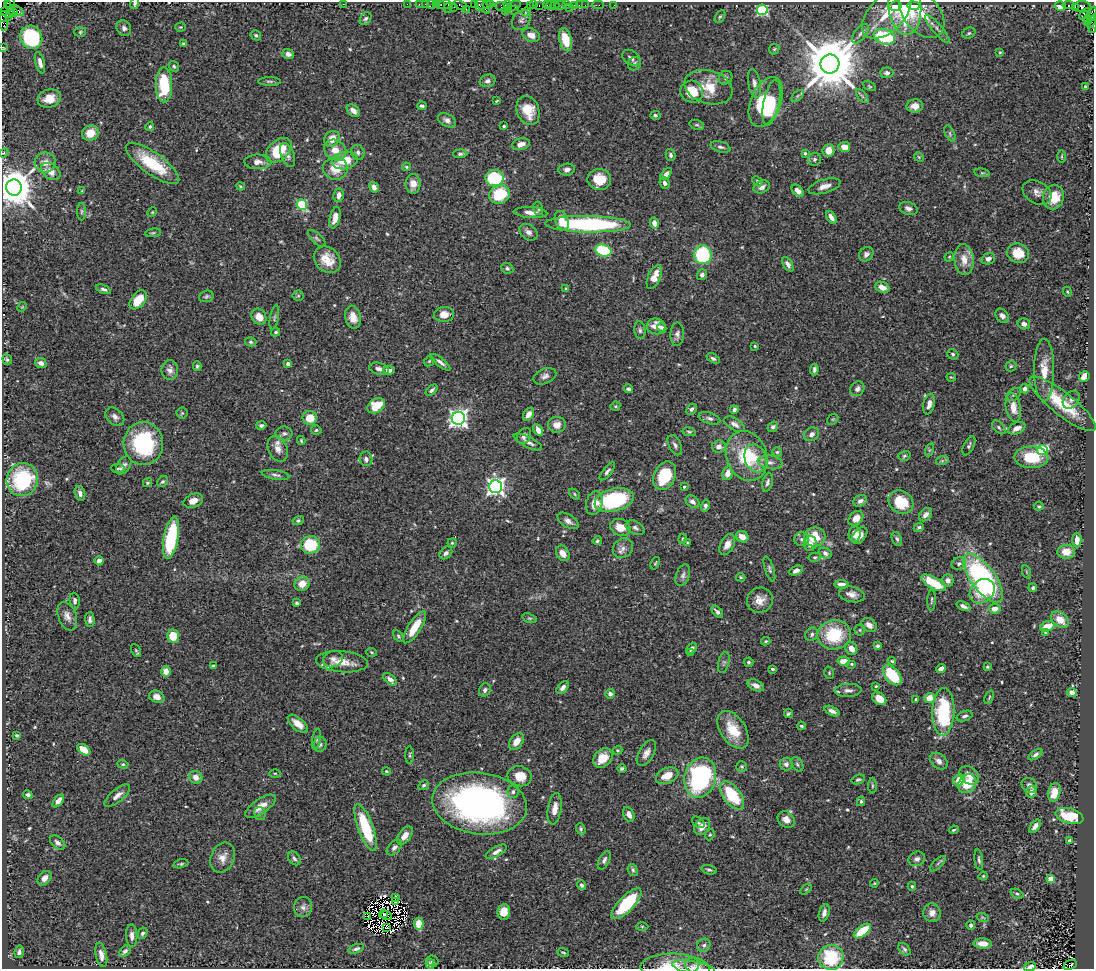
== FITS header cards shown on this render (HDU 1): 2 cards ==
NAXIS1  =                 1092
NAXIS2  =                  967

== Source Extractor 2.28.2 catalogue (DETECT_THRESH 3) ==
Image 1092 x 967 px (HDU 1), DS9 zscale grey, 1 PNG px = 1 image px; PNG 1096 x 971 px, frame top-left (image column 1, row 967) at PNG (2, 2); each listed source drawn as its Kron ellipse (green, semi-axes under 4 px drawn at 4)
Background 0.497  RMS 0.026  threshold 0.0786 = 3 sigma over >= 5 px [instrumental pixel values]
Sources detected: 561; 5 with non-positive FLUX_AUTO (blend fragments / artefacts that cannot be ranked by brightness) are neither listed nor drawn; of the other 556, the 500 brightest by FLUX_AUTO listed and drawn (56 fainter detections omitted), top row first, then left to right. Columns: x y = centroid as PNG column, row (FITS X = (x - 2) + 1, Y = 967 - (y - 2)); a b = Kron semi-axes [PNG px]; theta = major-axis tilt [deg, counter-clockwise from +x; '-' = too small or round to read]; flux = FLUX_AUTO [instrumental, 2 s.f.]
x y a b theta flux
7 3 3 2 - 22
135 4 6 4 77 3.3
343 4 2 2 - 20
407 4 2 2 - 14
419 4 2 2 - 22
425 4 2 2 - 20
432 4 5 2 - 39
436 4 2 2 - 20
441 4 3 2 - 34
487 4 4 3 - 49
490 4 3 2 - 54
444 5 7 3 6 96
460 5 7 3 -24 56
474 5 4 2 - 23
479 5 6 4 83 76
508 5 4 3 - 23
530 5 3 2 - 31
534 5 3 2 - 30
539 5 3 2 - 37
547 5 3 2 - 37
550 5 5 3 - 52
555 5 5 2 - 27
560 5 6 3 10 53
566 5 2 2 - 6.9
574 5 3 3 - 52
579 5 2 2 - 9
585 5 2 2 - 11
598 5 6 2 0 18
614 5 2 2 - 13
1069 5 6 3 -7 69
11 6 9 4 90 48
513 6 8 4 22 150
896 6 6 4 12 16
913 6 6 4 -4 18
1060 6 5 4 - 22
454 7 2 2 - 8.1
483 7 9 3 -48 130
502 7 7 3 -12 190
570 7 3 2 - 6.9
905 7 28 16 -85 120
1075 7 3 3 - 160
1083 7 8 5 -5 110
448 8 5 2 - 17
466 9 3 2 - 13
18 10 7 3 -33 57
514 10 5 3 - 14
762 10 5 5 - 220
505 11 2 2 - 67
4 12 3 2 - 12
10 12 6 3 77 510
526 12 5 2 - 2.1
14 13 3 3 - 220
887 14 30 17 45 62
922 14 28 18 -50 53
1085 14 7 3 42 340
1090 16 10 4 62 190
4 17 8 5 -7 55
720 17 7 4 61 2.7
366 19 7 5 54 3.7
521 20 11 8 53 7.9
1092 21 7 4 59 150
3 23 8 4 -80 95
1092 26 7 3 -88 95
180 27 5 4 - 2.1
124 28 8 7 - 6.4
937 29 18 5 -50 8.5
80 32 6 5 - 2.6
969 33 7 5 27 3.2
860 34 11 6 53 7.4
256 35 5 4 - 3.2
531 35 9 6 -22 13
31 37 12 10 -58 170
884 37 11 7 -18 150
566 40 12 6 -76 36
183 44 4 3 - 2.6
2 47 3 2 - 11
774 49 6 4 46 2.5
1000 52 4 3 - 1.8
288 54 6 5 - 8.6
631 58 10 7 -35 7
40 63 11 4 -76 8
634 64 7 6 - 4
830 64 9 9 - 13000
174 66 5 4 - 3.1
887 73 6 5 - 5.3
725 78 7 6 - 4.3
269 81 11 3 0 3.4
487 81 8 6 16 6.4
754 84 15 6 -79 9.8
164 85 17 8 90 100
869 86 7 4 -28 2.1
708 87 24 16 -17 42
1085 87 3 3 - 2.3
692 92 11 11 - 43
797 96 7 4 43 3.6
862 96 8 4 -53 3.6
49 99 12 9 16 22
497 101 4 2 - 1.8
766 102 26 15 67 120
771 103 23 8 79 60
422 106 5 3 - 3.7
915 106 8 6 3 14
528 110 15 11 -70 34
353 111 7 5 -42 11
655 115 5 4 - 3.3
447 120 10 6 -29 8.4
697 125 7 4 -17 3
150 126 4 4 - 2.6
504 126 3 3 - 3
90 133 8 7 - 30
950 134 9 4 -65 3.3
332 139 8 7 - 20
521 144 9 5 15 14
720 147 10 5 -16 5.3
844 147 6 5 - 16
279 150 15 9 42 71
335 150 12 9 -35 22
828 150 6 6 - 16
358 152 8 6 -70 5.9
4 153 5 4 - 1.9
805 153 3 3 - 2.5
460 154 7 4 4 4.1
288 155 12 6 -69 7.4
670 155 6 5 - 4.1
1062 156 6 3 89 2
919 157 5 4 - 2.2
815 159 6 6 - 4.4
345 160 13 8 11 39
258 162 13 7 0 9.9
45 163 10 10 - 15
152 163 32 11 -35 82
406 167 4 3 - 2.2
335 168 12 11 - 31
567 169 8 6 7 6.7
51 171 11 7 -34 17
982 173 8 4 -8 2.7
666 174 7 4 49 8.7
495 178 9 8 - 110
599 179 12 10 -7 34
757 181 6 3 -43 2.4
664 183 6 4 -68 5.7
413 184 9 7 -90 16
241 186 4 3 - 2
824 186 16 6 16 13
374 187 5 4 - 9.1
762 187 8 6 22 7.8
14 188 8 7 - 5800
82 191 4 3 - 1.8
798 191 7 5 -44 12
1037 192 15 11 -31 13
500 194 11 9 21 83
339 195 7 5 77 10
1053 197 12 10 70 42
302 205 5 5 - 130
538 208 7 5 -74 3.5
908 208 9 6 -19 7.2
81 211 9 4 90 3.2
152 212 5 4 - 1.9
531 212 17 5 -4 13
831 217 7 4 -57 8
335 218 11 5 77 17
562 221 10 6 -70 23
654 223 5 4 - 13
588 224 43 8 -1 290
528 232 10 7 -37 8.5
153 233 8 4 8 2.7
317 238 11 5 -43 4.5
603 250 8 6 -15 100
1018 253 11 9 -22 34
866 254 8 6 45 6.1
703 255 9 9 - 130
949 257 5 4 - 2
988 259 7 5 21 7.6
327 260 15 12 -41 30
964 260 15 9 -83 23
788 264 8 4 -57 7.6
507 268 6 5 - 3.5
702 275 6 5 - 5.4
654 277 12 6 67 25
882 287 7 5 -23 17
103 289 8 4 -22 4.5
566 289 4 3 - 2.1
1067 292 5 4 - 2.2
206 296 7 5 18 3.5
298 296 5 5 - 2.4
138 300 11 7 52 28
22 307 5 4 - 1.9
444 314 10 7 3 18
1002 316 8 6 -50 8
259 317 8 7 - 20
274 317 12 3 79 3.2
353 317 11 8 -77 19
1024 324 6 5 - 6.6
656 326 9 8 - 18
662 328 5 4 - 3.9
640 330 9 5 -83 4.5
276 332 4 3 - 2.5
677 334 12 7 88 7.1
251 342 6 4 -15 2.8
755 346 3 2 - 2
953 354 6 5 - 3
713 358 7 4 -30 3.5
7 359 5 4 - 3.3
429 361 6 4 46 2
440 362 12 4 -38 6.7
41 363 6 5 - 8.8
288 364 4 4 - 6.1
197 366 5 4 - 2.9
1011 366 5 5 - 2.7
379 369 10 6 -14 9.1
814 369 6 4 85 4.3
170 370 10 8 -90 8.5
389 370 6 4 -1 8.5
1044 370 31 10 -90 33
545 376 12 7 23 8.1
1084 376 6 5 - 15
951 377 5 3 - 1.9
628 389 5 4 - 5.1
857 389 8 6 51 7.2
1025 389 5 4 - 6.8
432 390 7 4 42 4.2
1014 394 8 5 38 4.6
1071 400 10 7 49 7.4
929 404 10 5 78 8.9
1062 404 41 11 -38 77
376 406 9 7 32 41
615 406 5 4 - 2.1
1013 408 15 7 -80 20
691 409 6 5 - 4.5
734 410 4 4 - 5.5
182 413 5 5 - 2.8
528 414 7 5 56 12
115 417 11 7 -44 8.2
310 418 7 7 - 31
458 418 6 6 - 910
709 418 11 5 -16 5.6
833 419 6 4 43 2.2
734 424 12 6 -32 8.5
261 425 5 4 - 4.6
557 425 9 8 - 15
773 427 6 4 39 5.7
999 427 8 5 -46 3.9
1017 428 9 5 24 12
316 430 5 4 - 2.7
538 430 6 4 -60 11
689 432 7 4 -11 2.9
284 433 8 7 - 5.7
811 434 8 6 31 8.6
524 436 8 6 56 6.9
301 440 4 3 - 2.1
528 442 15 5 -27 8.4
143 443 21 20 - 160
675 445 11 6 -63 5.6
719 446 7 6 - 11
969 446 10 5 63 4.4
278 449 13 9 -65 14
929 450 7 4 71 2.5
1042 450 5 5 - 140
777 452 5 5 - 2.8
747 456 26 20 -69 91
904 456 6 4 17 2.9
1031 457 17 11 -1 60
756 458 14 10 -69 26
366 459 7 6 - 6.6
942 461 6 4 18 2.9
770 462 12 7 -9 8.8
124 465 10 6 54 6.9
118 468 7 4 -2 3.8
607 471 11 4 51 5.4
728 473 7 5 79 14
276 475 14 4 -8 5.6
664 476 15 10 64 74
22 480 16 15 - 140
163 481 6 5 - 3.3
767 482 9 5 75 5.6
147 483 5 4 - 2.9
495 487 6 6 - 840
684 487 4 3 - 3.3
80 493 7 5 -76 7.3
574 494 6 4 -48 2.4
614 500 20 11 14 170
193 501 10 6 21 15
860 501 7 5 27 7
692 502 7 5 -39 8.4
901 502 13 11 -36 53
594 503 12 8 74 21
705 506 6 4 76 5
1039 506 5 4 - 2.6
926 515 8 5 45 7.7
856 518 8 6 44 19
298 520 6 4 16 2.7
568 521 12 6 -32 9.5
620 527 10 8 -22 25
919 527 5 4 - 3.6
635 528 10 6 -28 6
855 534 8 6 84 17
859 535 9 6 49 14
742 537 6 5 - 17
815 537 10 9 - 43
171 538 21 7 79 130
683 539 5 4 - 2.5
802 539 7 7 - 5.8
897 539 7 4 -67 3.9
1077 540 7 4 -89 14
597 541 4 4 - 3
452 543 4 4 - 2.3
687 543 4 3 - 2.1
810 544 7 6 - 8.3
310 545 9 8 - 75
727 545 11 7 62 12
623 548 10 9 - 10
1066 552 9 7 -2 24
446 553 7 5 44 5.3
563 553 8 6 -58 14
825 553 6 5 - 5.2
815 557 6 4 13 2.7
99 561 4 4 - 8.2
655 563 6 4 68 2.2
959 563 7 6 - 5.4
769 569 13 4 -72 4
796 570 7 4 27 8.8
1027 572 7 4 -70 2.3
683 575 11 6 71 6.5
741 577 4 3 - 2.1
983 578 29 12 -54 350
948 580 6 5 - 7.6
933 583 14 5 -29 56
302 584 8 7 - 20
842 584 7 3 -3 7
1033 588 4 4 - 3.5
982 591 13 11 40 42
852 594 13 7 -12 11
760 600 13 12 - 18
932 600 10 3 87 2.7
75 601 8 5 -82 4.6
297 603 3 3 - 2.8
964 606 7 3 -23 6.4
995 609 6 5 - 14
717 612 7 4 -49 7
67 616 15 9 -69 13
530 618 7 4 -18 3.1
90 619 7 5 -89 6.1
1060 620 10 7 -38 23
869 625 8 6 -34 12
1047 626 7 5 19 23
415 627 18 6 58 35
860 630 5 5 - 2.6
1046 633 4 4 - 2.4
812 634 7 6 - 4.6
834 635 17 14 11 86
173 636 6 6 - 43
398 636 7 4 -59 2.6
766 641 4 3 - 2.1
878 646 4 4 - 3.8
692 648 6 4 39 5.7
851 648 7 5 -61 13
136 650 7 4 -62 2.9
372 652 5 3 - 2
690 653 4 4 - 3.6
333 659 10 8 21 8.9
844 661 6 4 4 18
892 661 4 3 - 2.3
342 662 26 10 -4 31
724 662 11 5 76 5
749 662 5 4 - 3.6
852 664 5 4 - 2.6
213 666 4 3 - 2.9
987 667 3 3 - 2.3
941 668 5 4 - 8.3
772 669 4 3 - 2.7
166 671 5 5 - 14
829 673 6 5 - 2.4
892 675 12 7 -49 75
390 679 8 4 -39 9.2
756 685 9 5 -24 10
876 686 4 4 - 2.3
563 687 7 5 47 7
485 690 7 5 62 5.1
848 690 13 6 2 9.9
1072 692 4 4 - 11
610 694 5 5 - 6.6
157 697 8 6 -25 11
989 697 7 3 68 2.3
930 698 5 5 - 23
879 699 8 5 -40 22
916 699 3 3 - 4.6
832 711 8 4 -24 8.5
943 712 24 11 88 140
788 714 5 3 - 3
964 716 8 5 21 4.9
298 724 12 6 -40 18
801 726 4 3 - 2.2
733 730 21 12 -56 43
16 735 3 3 - 2.7
317 739 10 4 81 3.8
516 742 9 6 53 18
320 744 7 6 - 4.7
84 750 7 4 -37 30
617 750 5 4 - 2.1
646 753 14 7 59 12
410 755 9 3 90 2.3
1035 755 8 4 34 5.4
603 758 11 8 46 31
939 761 10 7 -40 8.9
123 764 5 4 - 2.5
786 764 6 6 - 7.7
797 764 8 5 -60 3.8
742 767 5 5 - 2.8
622 769 4 4 - 4
386 771 4 3 - 1.9
275 773 6 4 -1 2
969 775 11 8 -39 15
520 776 12 10 -15 32
667 776 12 7 21 23
196 777 7 6 - 13
700 778 20 15 74 280
858 779 7 4 17 3.8
959 780 6 5 - 29
967 784 10 8 50 38
424 785 6 4 34 3.5
1029 785 8 7 - 6.8
872 786 8 4 -90 2.5
513 792 6 6 - 4.8
1031 792 6 5 - 11
1054 792 9 6 76 31
28 795 5 4 - 6.2
732 795 16 8 -53 93
117 796 16 6 39 10
58 801 7 4 52 12
861 801 5 4 - 3.1
479 803 47 30 -8 620
261 806 18 7 34 20
555 809 16 7 81 18
260 813 6 6 - 4
629 814 8 5 -66 9.7
1069 816 14 7 -15 70
786 820 9 7 -39 13
698 822 7 5 -38 3.5
702 826 9 7 52 15
1035 826 8 4 53 7.8
366 827 25 7 -70 99
581 829 6 4 -71 3
954 830 5 3 - 2.5
710 835 6 4 66 2.3
405 836 10 6 52 15
1069 841 3 3 - 3.1
58 842 9 5 -41 6.6
394 847 9 5 47 5.6
496 852 12 5 29 9.1
223 858 15 11 67 16
294 858 7 5 -53 4.8
917 859 8 7 - 6.8
604 860 10 5 64 5.5
979 860 10 3 -83 3.9
181 864 8 4 13 2.7
938 864 10 3 44 3.7
633 870 6 5 - 3.5
709 870 8 4 -14 3.9
983 876 4 4 - 1.9
45 878 8 6 48 12
1050 879 4 4 - 35
874 883 4 4 - 1.8
582 885 5 4 - 3.6
912 886 4 4 - 2.7
806 889 6 3 37 2.1
1017 894 7 4 -28 2.9
396 898 3 3 - 4.4
395 902 3 2 - 3.2
626 904 20 7 46 86
303 907 10 9 - 8.7
504 912 8 6 82 22
824 913 9 5 75 7.9
932 913 9 8 - 12
383 914 4 3 - 3.1
368 916 3 2 - 2.2
387 916 5 2 - 5.6
983 918 6 4 -20 2.5
419 924 6 5 - 27
971 925 4 4 - 4.4
642 926 6 4 0 2.5
387 928 3 2 - 1.9
862 931 10 5 38 54
143 933 6 4 63 3.8
132 936 11 5 -87 9.5
983 944 9 5 -1 15
704 945 7 6 - 5.2
356 949 8 4 17 4.5
904 949 7 5 -51 3.6
125 951 7 4 44 5
19 952 6 4 81 5.4
563 953 6 3 -18 2.1
101 955 12 5 -78 12
831 957 12 12 - 93
432 961 6 5 - 3.9
430 964 5 3 - 2.1
1070 965 7 4 24 490
670 966 29 12 3 43
693 967 21 6 -10 11
697 967 13 8 -24 9.8
1030 967 6 3 21 7.8
At the frame edge (FLAGS 8, measured only in part): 12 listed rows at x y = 7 3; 135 4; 1092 21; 3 23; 1092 26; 31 37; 2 47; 14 188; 1070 965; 670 966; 693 967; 1030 967
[56 fainter detections neither listed nor drawn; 5 non-positive-flux detections neither listed nor drawn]